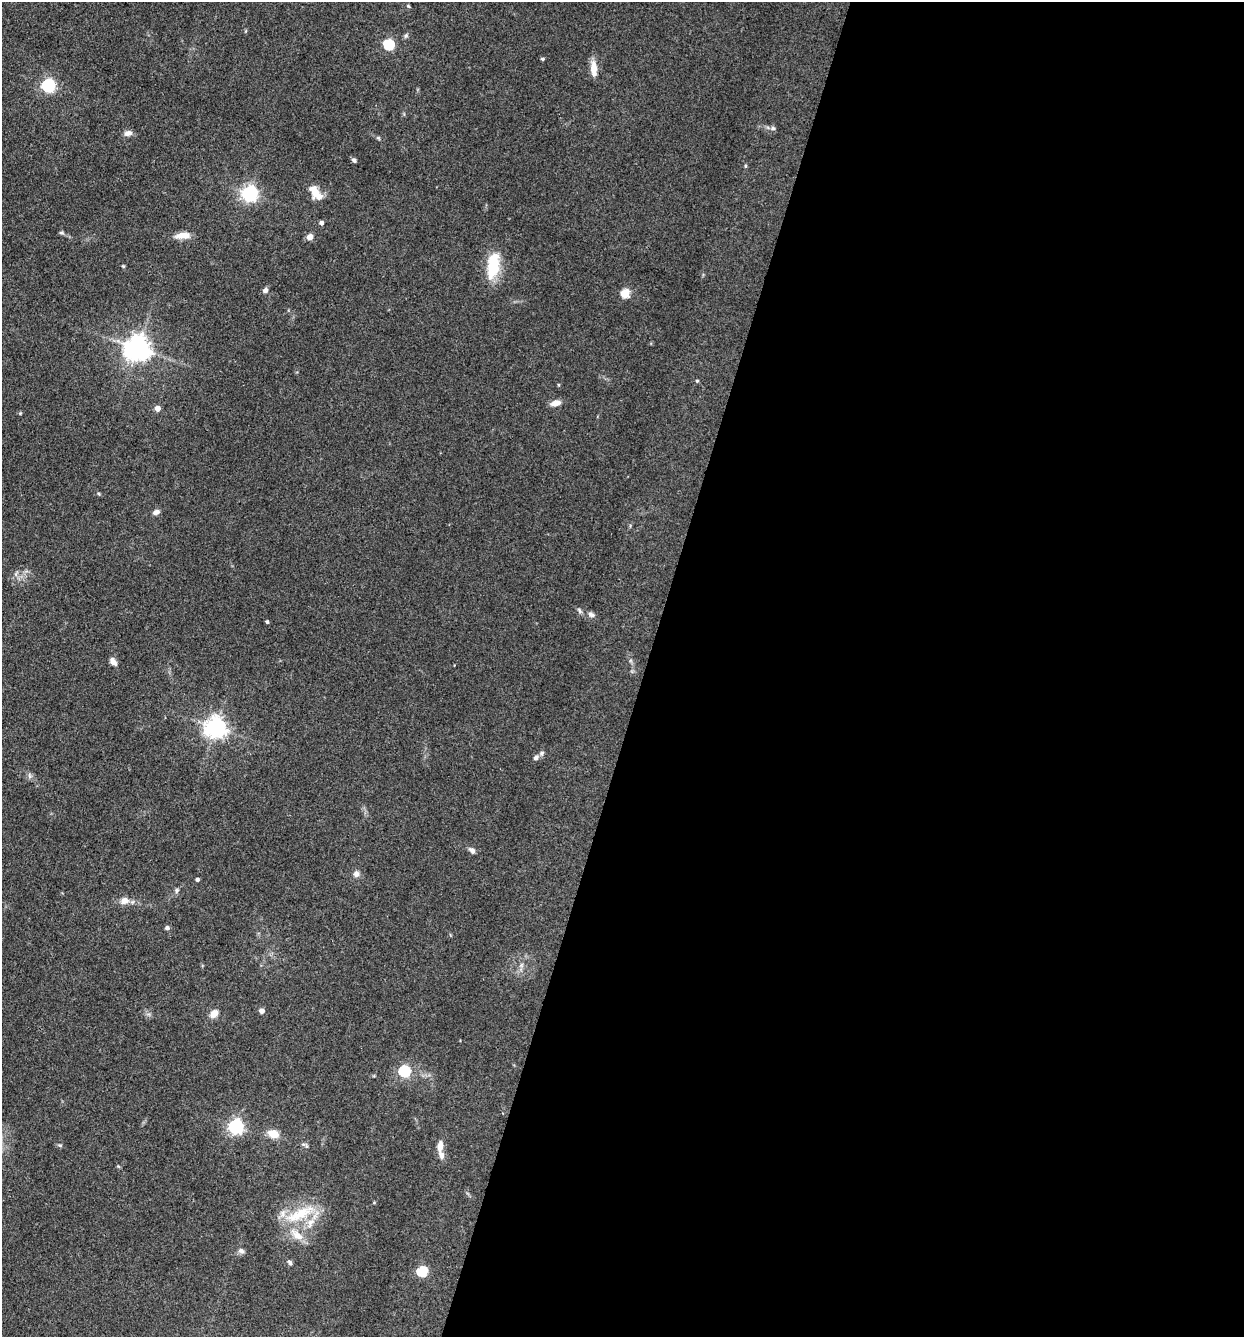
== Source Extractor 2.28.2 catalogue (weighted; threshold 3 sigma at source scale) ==
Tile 12 of 4 x 4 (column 4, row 3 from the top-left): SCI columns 3985-5226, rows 1337-2671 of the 5357 x 5342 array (HDU 1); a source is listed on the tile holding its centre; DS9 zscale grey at full resolution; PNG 1246 x 1339 px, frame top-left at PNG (2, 2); no overlay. Shown black and unused: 48% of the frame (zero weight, under 3 of 4 exposures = <1% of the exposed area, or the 3 px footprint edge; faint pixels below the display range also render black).
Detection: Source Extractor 2.28.2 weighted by HDU 2 'WHT'; one run over the whole footprint, this tile lists its part. Background 0.132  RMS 0.0068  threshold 0.0305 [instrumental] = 3 sigma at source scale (4.5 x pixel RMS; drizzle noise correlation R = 1.50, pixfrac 1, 0.05/0.05 arcsec/px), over >= 5 px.
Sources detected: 59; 4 inside a brighter listed object's ellipse — not listed separately; the other 55 listed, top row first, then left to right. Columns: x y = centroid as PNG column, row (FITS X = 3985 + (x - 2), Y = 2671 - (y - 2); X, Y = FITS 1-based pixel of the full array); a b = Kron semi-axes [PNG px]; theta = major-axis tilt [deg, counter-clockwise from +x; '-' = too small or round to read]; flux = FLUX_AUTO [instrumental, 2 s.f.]
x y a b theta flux
408 6 6 4 -44 0.81
406 36 7 5 69 1.3
389 44 5 5 - 51
543 59 4 3 - 1
594 68 19 7 -86 7.3
48 85 6 6 - 140
773 128 6 5 - 1.5
128 133 10 7 10 3.3
378 138 6 4 -34 0.91
354 160 5 4 - 1.7
745 166 6 4 -90 0.78
315 192 14 9 -63 10
249 193 6 6 - 240
321 223 4 4 - 2.1
62 233 6 5 - 1.1
183 235 19 8 4 6.9
310 237 4 4 - 9.1
493 265 31 13 81 26
123 266 5 4 - 0.73
265 290 6 5 - 2.5
625 293 5 5 - 32
137 348 8 8 - 740
697 381 4 4 - 0.81
556 403 11 7 13 4.9
157 408 5 4 - 6
99 494 6 3 -71 0.72
156 512 7 5 23 3.1
579 611 9 4 -68 1.4
591 615 9 6 -21 2.3
267 622 3 3 - 1.3
113 662 9 6 -51 4.1
216 727 7 7 - 450
542 753 7 6 - 1.6
536 758 7 5 25 2.1
29 775 9 4 -89 1.5
472 850 9 6 -41 2.4
356 874 8 7 - 2.9
197 879 4 3 - 1.8
177 890 8 5 83 1.4
124 901 9 7 10 5.9
167 928 6 5 - 1.6
521 965 7 4 71 1.5
262 1011 4 4 - 4.3
214 1013 7 5 46 8.2
404 1071 6 5 - 69
236 1127 6 6 - 180
273 1134 13 10 -21 8.2
60 1145 6 4 -2 0.99
306 1146 9 4 -69 1.2
440 1146 14 7 83 5
300 1214 47 13 25 25
297 1235 22 10 -42 10
241 1251 8 6 -21 2.2
290 1262 7 5 -61 1.5
422 1271 5 5 - 51